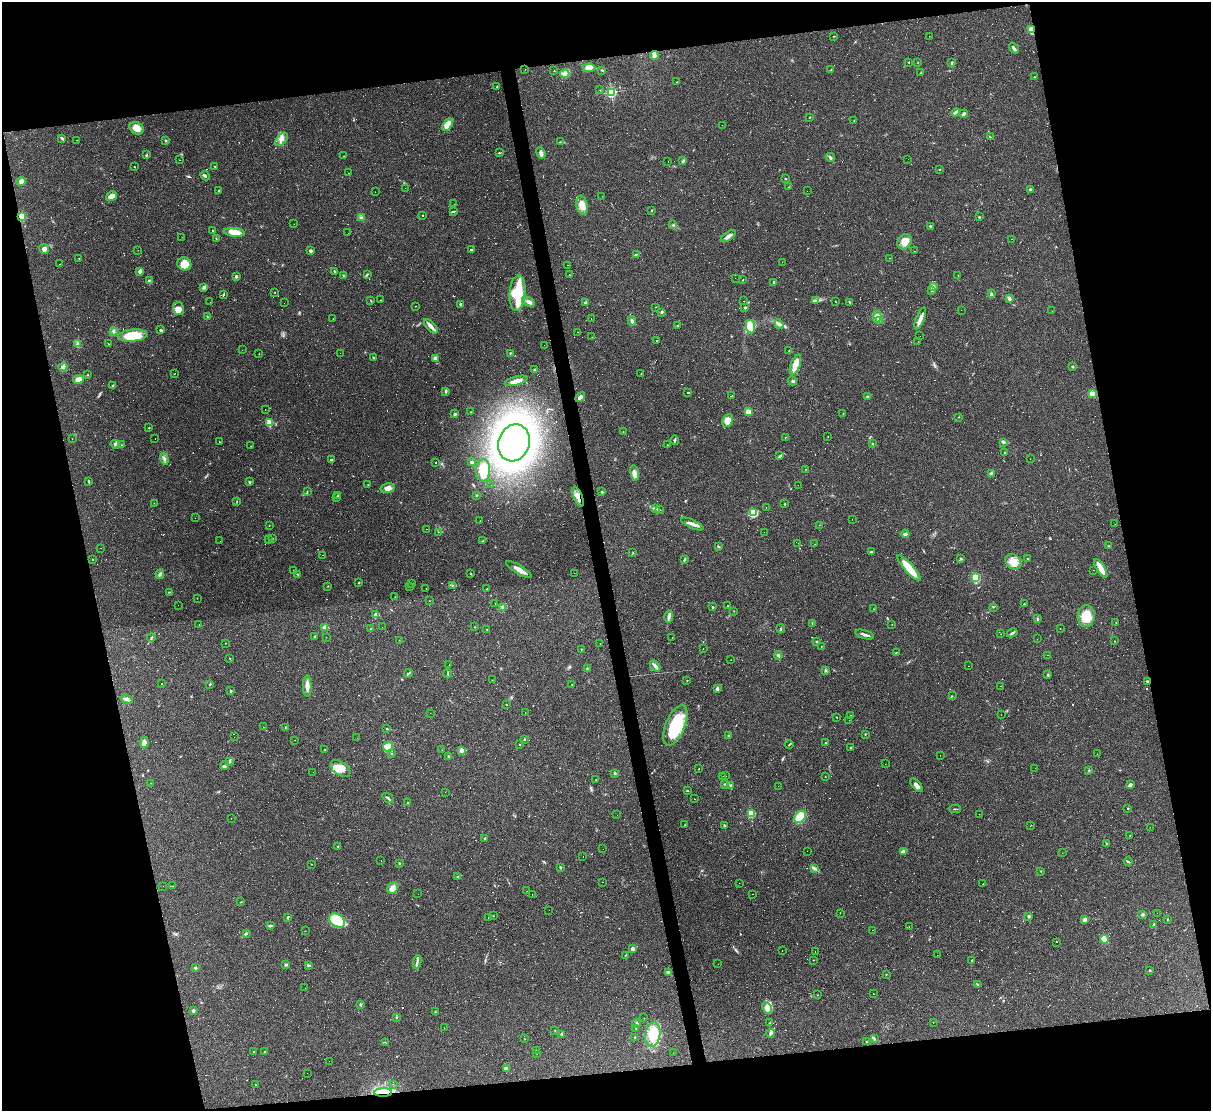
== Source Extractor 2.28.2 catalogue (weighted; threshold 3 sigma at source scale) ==
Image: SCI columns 1-4833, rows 245-4678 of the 4833 x 4811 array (HDU 1 of 3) = the unmasked area's bounding box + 8 px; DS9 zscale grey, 4 x 4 block average (1 PNG px = mean of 4 x 4 image px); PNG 1213 x 1113 px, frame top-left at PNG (2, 2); each listed source drawn as its Kron ellipse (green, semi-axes under 4 px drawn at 4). Shown black and unused: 24% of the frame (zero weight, under 2 of 3 exposures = <1% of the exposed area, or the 3 px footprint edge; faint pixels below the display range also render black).
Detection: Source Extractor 2.28.2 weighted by HDU 2 'WHT'. Background 0.145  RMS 0.0082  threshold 0.037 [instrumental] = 3 sigma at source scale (4.5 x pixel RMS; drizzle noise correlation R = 1.50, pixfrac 1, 0.05/0.05 arcsec/px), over >= 5 px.
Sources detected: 937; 29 too faint to see at this stretch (4 x 4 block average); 1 inside a brighter object's white glare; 367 cosmic-ray / hot-pixel residue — neither listed nor drawn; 6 coinciding with a brighter row at this scale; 19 inside a brighter listed object's ellipse — not listed separately; of the other 515, all 500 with FLUX_AUTO >= 0.603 (the completeness limit of this list) listed and drawn (15 fainter detections not listed), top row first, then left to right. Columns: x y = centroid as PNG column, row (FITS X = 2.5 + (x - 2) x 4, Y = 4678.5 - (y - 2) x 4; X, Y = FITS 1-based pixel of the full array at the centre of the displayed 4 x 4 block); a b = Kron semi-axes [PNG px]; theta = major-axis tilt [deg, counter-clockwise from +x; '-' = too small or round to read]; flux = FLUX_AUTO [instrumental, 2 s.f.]
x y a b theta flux
1031 30 4 3 - 50
834 36 3 2 - 1.9
929 36 2 2 - 0.77
1014 48 6 2 -55 15
654 55 4 3 - 23
909 62 2 2 - 2.3
918 62 2 2 - 1.7
952 63 4 2 - 5.7
589 68 6 4 2 41
525 70 2 2 - 2.2
602 70 3 2 - 3.5
831 70 2 2 - 8.5
554 71 2 2 - 2.4
565 73 4 4 - 15
921 73 3 2 - 2.2
1034 77 2 2 - 2.6
677 82 2 2 - 2.5
497 86 4 2 - 3.8
600 90 2 2 - 1
611 92 2 2 - 690
955 112 4 2 - 9.4
964 114 4 2 - 9.9
809 117 2 2 - 1.6
854 121 2 2 - 2.8
448 125 7 4 56 52
722 125 2 2 - 7.3
137 128 7 5 -31 43
990 137 2 2 - 2.3
62 138 3 2 - 8.9
281 139 8 4 51 25
77 140 2 2 - 1.7
166 141 2 2 - 6.7
560 142 2 2 - 2
499 153 2 2 - 3.8
541 153 6 4 -67 15
146 155 3 2 - 3.1
344 156 2 2 - 1.3
830 157 4 2 - 9.5
908 159 2 2 - 3.3
180 160 2 2 - 0.82
668 161 2 2 - 32
683 161 3 2 - 6.5
215 166 2 2 - 2.2
134 167 2 2 - 2.9
940 169 2 2 - 2.5
348 173 2 2 - 1.2
205 176 5 3 - 8.1
785 179 3 2 - 3.2
21 181 5 4 - 12
789 187 2 2 - 1.6
405 188 2 2 - 0.93
219 190 2 2 - 3.4
1030 190 2 2 - 26
807 191 2 2 - 0.67
375 192 2 2 - 1.9
111 196 6 4 33 30
602 196 2 2 - 1.6
454 204 2 2 - 1.6
582 205 9 5 -79 46
652 210 2 2 - 4.3
454 211 3 2 - 4.8
422 215 2 2 - 1.8
22 216 4 4 - 38
361 217 3 2 - 6.5
979 217 2 2 - 3.9
294 224 2 2 - 2.2
673 225 2 2 - 3.1
930 226 4 2 - 5.7
212 230 2 2 - 2.1
234 232 11 4 -6 65
348 233 2 2 - 2.5
728 236 8 3 33 24
182 237 2 2 - 0.8
216 238 2 2 - 2.1
1011 239 2 2 - 0.76
904 242 8 6 54 47
44 249 5 4 - 15
471 249 2 2 - 62
138 250 2 2 - 1
310 251 2 2 - 42
914 251 2 2 - 1.9
636 254 3 2 - 3.5
79 258 2 2 - 0.98
889 258 2 2 - 5.7
782 262 2 2 - 0.75
60 264 2 2 - 1.1
184 264 7 6 - 56
568 265 2 2 - 9
140 271 2 2 - 28
334 271 2 2 - 5.7
367 274 4 2 - 5.3
343 275 2 2 - 3
569 275 2 2 - 1.5
958 275 2 2 - 1.7
236 276 2 2 - 36
735 278 2 2 - 12
743 280 2 2 - 2.7
149 281 4 3 - 8.1
774 282 3 2 - 5.6
933 286 3 3 - 7.3
204 287 3 3 - 10
932 290 2 2 - 27
275 292 2 2 - 1.4
517 293 18 8 86 250
991 294 4 2 - 8.9
223 295 4 2 - 4.3
1009 298 4 2 - 14
380 300 2 2 - 2.3
371 301 2 2 - 2.3
744 301 2 2 - 0.8
816 301 3 2 - 4.7
210 302 2 2 - 1.2
529 302 7 3 -27 15
585 302 2 2 - 8.7
836 302 2 2 - 1.6
850 302 2 2 - 3.4
284 303 2 2 - 0.86
460 304 2 2 - 10
415 306 2 2 - 2.1
656 307 2 2 - 1.1
745 308 2 2 - 8.5
179 309 6 5 - 30
961 310 2 2 - 0.73
1052 311 2 2 - 0.88
662 312 2 2 - 6.3
207 316 2 2 - 2.9
877 317 6 3 76 15
920 318 11 3 69 28
333 319 2 2 - 1.8
591 319 2 2 - 0.78
632 321 5 3 - 10
879 321 2 2 - 1.1
779 324 5 2 - 11
677 325 2 2 - 1.8
431 326 9 3 -47 24
750 326 7 4 -81 62
160 330 2 2 - 9.1
113 331 3 3 - 8.8
577 332 2 2 - 23
133 335 15 6 5 150
920 336 2 2 - 0.98
592 337 2 2 - 1.6
657 340 2 2 - 42
918 342 2 2 - 0.65
78 344 3 3 - 7.4
108 344 2 2 - 1.4
544 345 2 2 - 0.62
242 350 2 2 - 0.96
789 351 2 2 - 3.4
340 353 2 2 - 0.73
510 353 2 2 - 3.1
259 354 2 2 - 1.6
374 358 3 2 - 1.9
435 358 4 3 - 13
795 365 10 4 70 46
1072 366 2 2 - 7.2
63 367 5 3 - 11
535 370 4 2 - 7.5
175 373 2 2 - 1.1
641 374 2 2 - 1.4
88 375 2 2 - 2.6
78 379 5 4 - 36
516 381 12 3 15 36
793 381 4 3 - 9.3
113 386 3 2 - 3.4
445 391 3 2 - 4.5
688 392 2 2 - 64
1092 394 3 3 - 30
731 396 2 2 - 93
868 396 3 2 - 5.3
580 397 6 3 47 17
265 409 2 2 - 0.96
471 412 2 2 - 19
748 412 2 2 - 170
455 414 3 3 - 6
843 414 2 2 - 1.4
959 417 2 2 - 1.8
727 420 7 5 66 37
269 423 2 2 - 230
149 428 2 2 - 3.5
623 432 2 2 - 1.2
785 437 2 2 - 1.1
828 437 2 2 - 1.6
72 439 2 2 - 1.4
155 439 2 2 - 0.83
675 440 5 2 - 6.9
219 442 2 2 - 6.3
1003 442 4 2 - 9.4
514 443 19 15 72 3100
115 444 5 3 - 9.2
872 444 2 2 - 3.7
122 445 2 2 - 1.8
667 445 2 2 - 2.4
250 446 2 2 - 0.81
1005 452 2 2 - 9.8
780 456 3 2 - 4.7
164 459 6 2 -71 9.9
1030 459 2 2 - 0.67
331 460 2 2 - 26
436 462 2 2 - 45
471 462 2 2 - 15
805 469 2 2 - 1.2
483 470 11 7 87 79
634 473 7 4 -77 29
991 473 3 2 - 11
89 481 4 2 - 2.9
249 482 3 2 - 4.8
368 484 2 2 - 1.5
491 485 2 2 - 0.69
798 485 2 2 - 2.9
388 488 7 5 14 24
307 492 2 2 - 2
602 492 2 2 - 20
338 496 2 2 - 4.9
476 496 3 2 - 2.1
578 496 10 4 -68 45
337 497 2 2 - 3
237 501 2 2 - 1.4
154 503 2 2 - 1.1
785 504 2 2 - 3.7
766 507 2 2 - 0.68
655 508 2 2 - 4.4
659 510 3 2 - 2.7
753 513 3 3 - 210
195 518 2 2 - 4.9
852 519 2 2 - 13
480 521 2 2 - 1.5
692 524 12 3 -25 28
1115 524 2 2 - 0.62
269 525 2 2 - 1.8
820 525 2 2 - 1.2
426 529 2 2 - 2.3
438 532 2 2 - 1.3
764 532 2 2 - 1.6
905 534 4 3 - 8.8
272 538 2 2 - 2.2
269 539 2 2 - 1.6
220 541 2 2 - 1.9
482 541 2 2 - 1.9
798 543 2 2 - 1.1
815 544 2 2 - 0.65
718 546 3 2 - 3.2
1108 546 2 2 - 2
101 548 2 2 - 1.2
633 552 2 2 - 1.2
871 552 2 2 - 5.6
323 555 2 2 - 0.95
93 559 2 2 - 3.1
684 559 3 2 - 6.1
961 559 3 2 - 5
1027 559 2 2 - 5.5
1013 562 9 7 -42 61
909 568 17 4 -48 130
1101 568 10 3 -59 54
294 570 2 2 - 3.2
519 570 15 3 -31 40
1093 570 2 2 - 11
574 573 2 2 - 1.9
160 574 5 2 - 7.9
298 574 2 2 - 3.7
471 574 2 2 - 3.4
976 578 4 3 - 120
359 583 2 2 - 1.6
412 584 2 2 - 1.1
328 586 2 2 - 2.1
453 586 4 2 - 6.8
410 587 2 2 - 1.4
426 588 2 2 - 1.3
487 589 3 2 - 2.7
169 592 3 2 - 3
395 597 2 2 - 1.2
197 598 2 2 - 1.7
430 601 2 2 - 1.5
495 603 2 2 - 0.95
1024 604 2 2 - 8.8
178 605 2 2 - 1.5
728 605 2 2 - 160
502 607 3 3 - 8.1
712 607 2 2 - 11
993 607 2 2 - 3.4
874 609 2 2 - 1.4
734 611 2 2 - 1.5
375 614 4 2 - 7.3
1086 616 11 8 86 100
669 617 6 3 78 13
1037 618 2 2 - 2.6
1116 622 2 2 - 1.5
199 624 2 2 - 5.1
812 624 3 2 - 2.6
892 624 2 2 - 0.93
325 627 2 2 - 82
382 627 2 2 - 2
475 627 2 2 - 2.1
371 629 2 2 - 2.9
487 629 2 2 - 2.3
781 629 4 2 - 4.3
1060 629 2 2 - 2.1
1012 633 5 2 - 7.3
1001 634 2 2 - 0.87
864 635 10 2 -16 17
315 636 3 2 - 4.5
326 637 2 2 - 1.1
672 637 2 2 - 0.82
151 638 4 2 - 5.6
1037 639 2 2 - 0.68
399 640 2 2 - 1.3
817 641 2 2 - 15
1114 641 2 2 - 1.4
225 643 2 2 - 1.2
600 644 2 2 - 1.1
821 646 2 2 - 1.2
703 648 2 2 - 65
581 649 2 2 - 1.6
896 652 2 2 - 2.5
778 655 4 3 - 7.6
1048 655 2 2 - 3
230 659 3 2 - 2.4
731 660 2 2 - 0.82
449 664 2 2 - 6.4
655 666 6 2 -47 18
969 666 2 2 - 1
587 668 2 2 - 2.3
825 670 2 2 - 5.9
408 673 4 2 - 4.1
448 674 4 2 - 4.4
1048 674 2 2 - 2
492 680 2 2 - 1.3
687 680 2 2 - 2
1148 681 2 2 - 14
162 684 2 2 - 3.2
210 684 3 2 - 3.6
572 685 2 2 - 1.9
307 686 10 4 -89 31
1001 686 2 2 - 10
717 689 4 3 - 7.9
231 691 2 2 - 5.9
952 696 2 2 - 1.2
127 699 6 4 -19 13
506 704 2 2 - 4.1
525 712 2 2 - 1.2
430 713 2 2 - 1.5
851 715 3 2 - 2.1
1001 715 2 2 - 0.72
837 717 2 2 - 2.9
849 720 2 2 - 0.6
675 725 21 9 67 280
263 727 2 2 - 1
286 728 3 2 - 5.2
387 729 2 2 - 2.6
865 734 2 2 - 2.5
728 735 2 2 - 2.2
234 737 2 2 - 0.74
357 738 2 2 - 0.82
525 739 2 2 - 4.4
295 740 2 2 - 0.8
144 743 5 4 - 24
826 743 2 2 - 11
520 744 2 2 - 2.3
789 745 4 2 - 3.6
388 747 5 4 - 65
851 748 3 2 - 3
324 750 2 2 - 1.8
442 750 2 2 - 0.93
461 750 2 2 - 110
391 754 2 2 - 5.3
1097 754 2 2 - 0.89
940 755 2 2 - 0.79
448 756 3 2 - 5
230 761 3 2 - 6.4
885 764 2 2 - 1.1
225 766 3 3 - 6.6
340 768 11 6 -35 60
1035 768 2 2 - 0.61
699 769 2 2 - 1.4
1089 770 3 2 - 3.7
313 772 2 2 - 5.2
615 773 3 2 - 3.3
723 776 2 2 - 30
726 776 2 2 - 0.71
825 777 2 2 - 1.2
596 779 2 2 - 1.1
151 783 2 2 - 1.4
725 784 2 2 - 3.4
731 785 2 2 - 11
916 785 8 3 -51 18
1130 785 3 2 - 16
778 786 2 2 - 1.4
687 791 2 2 - 3.2
445 792 2 2 - 0.63
388 798 6 2 -36 8
695 799 2 2 - 1.2
408 803 2 2 - 5.1
1128 808 2 2 - 3.2
955 809 5 2 - 4.3
751 814 2 2 - 350
979 814 2 2 - 1.6
617 815 2 2 - 0.78
800 817 6 5 - 110
231 818 2 2 - 1.2
685 825 2 2 - 1.4
725 825 3 2 - 6.2
1031 825 2 2 - 0.74
1150 827 2 2 - 1.5
1130 835 2 2 - 2
485 838 2 2 - 12
1107 843 2 2 - 5.3
338 846 2 2 - 2.5
603 849 2 2 - 2.7
807 851 2 2 - 13
903 851 3 2 - 32
1062 853 2 2 - 2.5
583 857 2 2 - 1.3
381 861 2 2 - 3
1128 862 4 2 - 4.9
399 863 3 2 - 3.6
311 864 2 2 - 1.1
560 867 3 2 - 4.7
815 868 2 2 - 2.6
1041 871 2 2 - 2.7
458 877 2 2 - 5.3
603 882 2 2 - 53
739 883 2 2 - 0.69
983 884 2 2 - 1.6
163 886 2 2 - 3.6
173 886 2 2 - 1.7
393 888 6 5 - 37
527 891 2 2 - 0.78
418 894 2 2 - 0.92
532 894 2 2 - 0.96
752 894 2 2 - 2.2
241 902 2 2 - 2.2
549 910 2 2 - 0.78
840 913 2 2 - 1.2
1157 913 2 2 - 0.67
1143 914 3 2 - 6.7
493 916 2 2 - 1.2
1029 916 2 2 - 20
288 917 3 2 - 5
488 918 2 2 - 0.86
1167 919 2 2 - 2.3
1084 920 4 2 - 25
337 921 9 6 -31 210
1154 924 2 2 - 34
270 926 4 2 - 8.3
909 926 2 2 - 4.7
873 930 2 2 - 4.8
305 931 2 2 - 1.3
246 934 3 2 - 4.5
1104 939 4 3 - 44
1056 942 2 2 - 130
632 949 2 2 - 46
782 951 2 2 - 2.2
815 951 2 2 - 6.8
625 955 2 2 - 1.7
937 955 2 2 - 3.5
813 960 2 2 - 1.6
972 961 2 2 - 65
417 962 7 2 83 11
718 964 2 2 - 0.66
286 965 4 2 - 5.7
309 965 2 2 - 3.9
195 968 2 2 - 9.9
1150 971 2 2 - 3
669 972 3 2 - 15
886 974 2 2 - 2.2
977 984 3 2 - 5.3
305 988 2 2 - 1.4
873 994 2 2 - 1.2
818 995 2 2 - 1.3
360 1004 3 2 - 4.1
767 1008 6 4 -62 36
193 1011 2 2 - 35
435 1012 2 2 - 3.7
397 1017 3 2 - 2.8
644 1018 2 2 - 1.2
933 1022 2 2 - 3.7
636 1023 4 2 - 6.6
770 1023 2 2 - 1.5
444 1028 2 2 - 0.92
636 1028 2 2 - 5.3
555 1030 2 2 - 2.3
771 1033 4 3 - 9.5
562 1034 2 2 - 29
653 1034 12 7 81 87
635 1038 2 2 - 26
874 1038 3 2 - 4.6
525 1039 2 2 - 0.98
385 1042 2 2 - 1.9
867 1042 2 2 - 2.6
537 1050 2 2 - 13
264 1051 2 2 - 2.4
254 1052 2 2 - 6.1
673 1053 2 2 - 0.84
537 1054 2 2 - 0.68
329 1061 2 2 - 2.1
506 1068 2 2 - 3.6
307 1073 2 2 - 0.67
256 1084 2 2 - 3.7
393 1084 2 2 - 1.4
383 1092 9 2 3 26
Overlapping masked pixels (flux is a lower limit): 5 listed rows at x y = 1031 30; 22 216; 578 496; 1148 681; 383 1092
Diffuse or blended objects may show on this block-average render without a row.